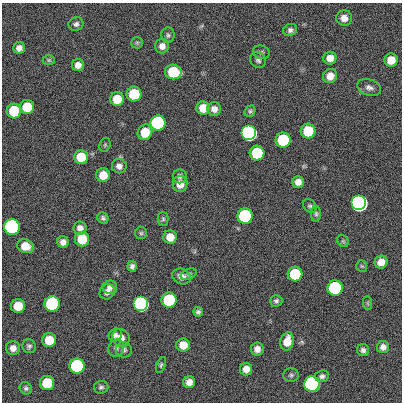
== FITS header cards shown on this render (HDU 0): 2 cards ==
NAXIS1  =                  400
NAXIS2  =                  400

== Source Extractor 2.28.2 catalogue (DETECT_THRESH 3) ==
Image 400 x 400 px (HDU 0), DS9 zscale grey, 1 PNG px = 1 image px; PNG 404 x 404 px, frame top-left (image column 1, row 400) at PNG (2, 3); each listed source drawn as its Kron ellipse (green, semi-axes under 4 px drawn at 4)
Background 0.757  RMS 34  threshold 101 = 3 sigma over >= 5 px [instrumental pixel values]
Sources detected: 88; all 88 listed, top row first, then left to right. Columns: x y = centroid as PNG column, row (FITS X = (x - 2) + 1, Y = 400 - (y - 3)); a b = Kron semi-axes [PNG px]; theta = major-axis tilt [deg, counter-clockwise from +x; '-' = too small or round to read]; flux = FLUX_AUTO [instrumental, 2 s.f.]
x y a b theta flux
344 18 8 7 - 1.6e+04
76 24 7 6 - 6.8e+03
290 30 7 6 - 7.0e+03
168 35 8 6 -89 5.2e+03
137 43 6 5 - 4.1e+03
162 46 7 7 - 1.3e+04
19 48 6 6 - 1.1e+04
261 52 8 6 -19 6.0e+03
330 58 6 6 - 1.8e+04
49 60 6 5 - 3.4e+03
258 60 8 7 - 7.2e+03
391 60 7 6 - 3.1e+04
78 65 6 6 - 1.4e+04
173 72 8 7 - 1.2e+05
330 76 7 7 - 2.0e+04
369 87 12 8 -17 1.0e+04
134 94 7 7 - 1.2e+05
117 99 7 7 - 4.6e+04
27 107 7 7 - 7.2e+04
203 108 7 6 - 3.8e+04
214 109 7 7 - 1.3e+04
14 111 7 7 - 1.2e+05
250 111 6 5 - 4.1e+03
158 123 7 7 - 1.0e+06
308 131 7 7 - 9.1e+04
145 132 8 7 - 5.0e+04
249 133 7 7 - 3.5e+06
283 140 7 7 - 2.1e+05
105 145 7 5 71 3.3e+03
257 153 7 7 - 1.8e+05
81 157 7 7 - 5.7e+04
119 166 7 7 - 1.1e+04
103 175 7 7 - 3.5e+04
180 176 7 7 - 7.5e+03
298 182 6 6 - 1.5e+04
180 184 8 7 - 2.4e+04
359 203 7 7 - 1.1e+07
310 206 7 6 - 4.8e+03
316 214 8 5 -90 4.5e+03
245 216 7 7 - 5.4e+05
103 218 6 5 - 5.1e+03
163 219 7 5 -90 4.0e+03
12 227 7 7 - 2.9e+06
80 228 6 6 - 1.2e+04
141 233 6 6 - 4.0e+03
170 237 7 6 - 2.8e+04
82 239 7 7 - 7.7e+04
343 241 6 5 - 3.5e+03
63 242 6 5 - 1.2e+04
25 246 8 6 -20 3.7e+04
381 262 6 6 - 2.0e+04
132 266 5 4 - 6.7e+03
362 266 6 5 - 3.4e+03
189 274 8 5 24 4.8e+03
295 274 7 7 - 1.4e+05
181 277 9 7 -22 1.4e+04
110 287 7 7 - 9.4e+03
335 288 7 7 - 5.7e+05
107 292 8 7 - 1.0e+04
169 300 7 7 - 3.1e+05
276 301 6 5 - 5.5e+03
368 303 7 4 -89 3.4e+03
52 304 8 7 - 6.1e+05
141 304 7 7 - 2.1e+06
18 306 7 7 - 5.0e+04
198 312 5 5 - 5.2e+03
115 335 7 6 - 7.2e+03
121 338 9 8 - 1.9e+04
49 340 7 7 - 4.8e+04
287 341 9 6 77 3.3e+04
183 345 7 6 - 2.9e+04
29 346 7 6 - 5.6e+03
383 347 6 6 - 1.1e+04
13 348 7 7 - 1.3e+04
116 348 8 7 - 7.2e+03
257 349 6 6 - 1.3e+04
124 350 8 7 - 7.0e+03
363 350 6 6 - 7.2e+03
161 365 8 4 72 4.0e+03
77 366 7 7 - 5.2e+05
246 369 6 6 - 1.6e+04
291 375 8 7 - 4.9e+03
322 376 7 5 7 6.4e+03
189 382 6 6 - 1.5e+04
47 383 7 7 - 9.8e+04
312 384 7 7 - 5.5e+06
101 387 7 6 - 5.4e+03
26 388 6 6 - 5.2e+03